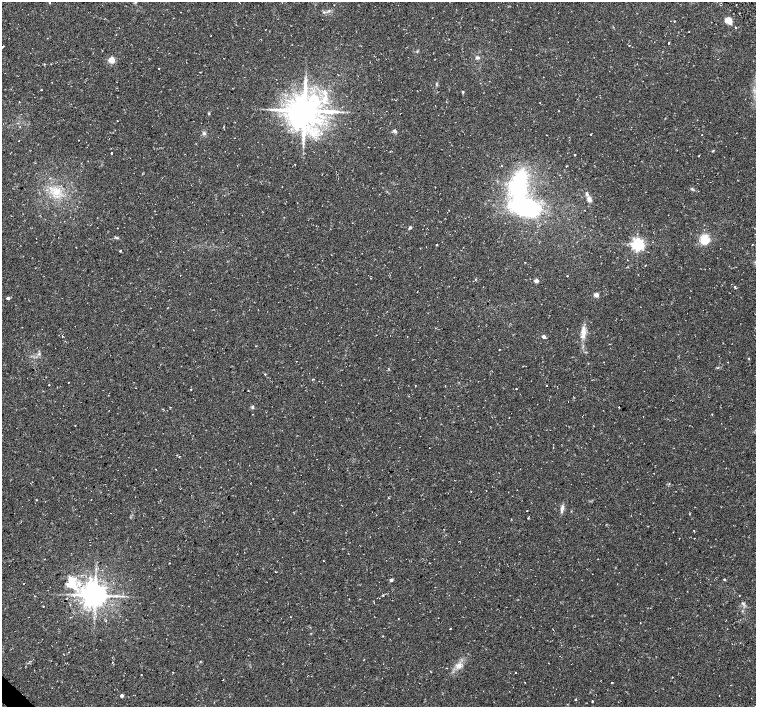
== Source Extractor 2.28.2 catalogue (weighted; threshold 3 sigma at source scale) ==
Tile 7 of 4 x 4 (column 3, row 2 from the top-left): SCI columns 3056-4562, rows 3015-4423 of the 6070 x 6056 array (HDU 1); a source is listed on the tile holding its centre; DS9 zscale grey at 2 x 2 block average (1 PNG px = mean of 2 x 2 image px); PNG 758 x 709 px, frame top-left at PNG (2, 2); no overlay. Shown black and unused: <1% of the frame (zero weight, under 2 of 3 exposures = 2% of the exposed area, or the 3 px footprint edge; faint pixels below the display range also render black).
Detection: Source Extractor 2.28.2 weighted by HDU 2 'WHT'; one run over the whole footprint, this tile lists its part. Background 0.11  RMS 0.0079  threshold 0.0356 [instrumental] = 3 sigma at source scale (4.5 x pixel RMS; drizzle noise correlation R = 1.50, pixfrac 1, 0.0396/0.0396 arcsec/px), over >= 5 px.
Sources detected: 100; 1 inside a brighter object's white glare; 3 cosmic-ray / hot-pixel residue — not listed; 3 inside a brighter listed object's ellipse — not listed separately; the other 93 listed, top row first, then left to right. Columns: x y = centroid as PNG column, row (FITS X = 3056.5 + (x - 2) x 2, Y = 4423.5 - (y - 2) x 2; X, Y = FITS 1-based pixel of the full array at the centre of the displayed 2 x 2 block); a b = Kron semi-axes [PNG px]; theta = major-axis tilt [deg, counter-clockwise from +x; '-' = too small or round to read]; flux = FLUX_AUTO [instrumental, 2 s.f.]
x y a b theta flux
180 12 2 2 - 0.56
324 12 3 3 - 1.5
674 21 2 2 - 1.5
728 21 4 3 - 42
735 27 2 2 - 3.1
668 43 2 2 - 7.2
629 46 2 2 - 3.4
2 47 3 2 - 15
477 58 4 4 - 3.7
111 60 3 3 - 49
158 68 2 2 - 3.1
543 77 2 2 - 0.71
324 92 8 5 -78 9.4
463 92 3 3 - 1.7
304 111 9 8 - 4500
209 114 3 3 - 1.6
117 121 2 2 - 0.78
395 131 4 4 - 4.2
204 133 5 4 - 3.4
321 133 3 2 - 2
591 134 2 2 - 2.5
702 135 2 2 - 0.59
78 140 2 2 - 2.2
19 141 2 2 - 0.62
713 151 3 2 - 1.3
111 153 2 2 - 13
574 155 3 2 - 1.1
699 156 2 2 - 0.82
566 166 2 2 - 1.2
518 189 45 23 -89 190
56 192 11 11 - 25
589 199 6 5 - 8.9
118 228 2 2 - 2.8
410 228 5 3 - 2.6
117 238 5 3 - 2.5
705 239 10 9 - 29
637 244 4 4 - 450
437 245 2 2 - 1.4
752 245 2 2 - 0.96
76 247 2 2 - 0.58
120 251 4 2 - 1.3
525 262 2 2 - 1.8
180 275 2 2 - 0.65
567 276 2 2 - 5.8
536 281 3 2 - 13
734 287 3 2 - 2.9
596 295 3 3 - 19
8 298 3 2 - 6.3
687 313 2 2 - 0.5
583 332 17 5 90 16
544 337 3 2 - 7.8
39 353 3 2 - 1.8
296 361 2 2 - 0.67
313 379 3 2 - 1.4
68 382 2 2 - 1.1
49 385 2 2 - 1
547 386 2 2 - 4.1
191 389 2 2 - 1
516 389 2 2 - 3.5
252 407 5 3 - 2.5
619 407 2 2 - 1.3
253 414 2 2 - 0.9
712 414 2 2 - 0.85
75 425 2 2 - 0.93
179 457 2 2 - 0.73
669 484 3 2 - 1.1
486 490 2 2 - 1.2
36 500 2 2 - 2.4
562 509 12 3 79 6.3
527 511 2 2 - 1.1
111 513 2 2 - 2.7
528 518 3 2 - 1.3
323 561 2 2 - 0.74
170 563 2 2 - 0.95
275 571 2 2 - 0.74
724 579 3 3 - 1.5
391 580 3 2 - 7.2
72 581 13 10 -48 28
95 595 6 6 - 2200
383 595 3 2 - 1.4
739 596 2 2 - 0.68
66 599 2 2 - 0.69
742 603 3 2 - 1.8
43 606 2 2 - 0.98
106 621 2 2 - 3.9
553 629 2 2 - 2.5
459 665 7 6 - 10
516 673 2 2 - 1.8
141 674 2 2 - 1
612 682 2 2 - 2.2
121 696 3 2 - 6.6
576 699 2 2 - 1.6
592 701 2 2 - 2.7
Isophote crosses this tile's border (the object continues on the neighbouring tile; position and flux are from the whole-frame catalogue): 1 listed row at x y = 2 47
Diffuse or blended objects may show on this block-average render without a row.